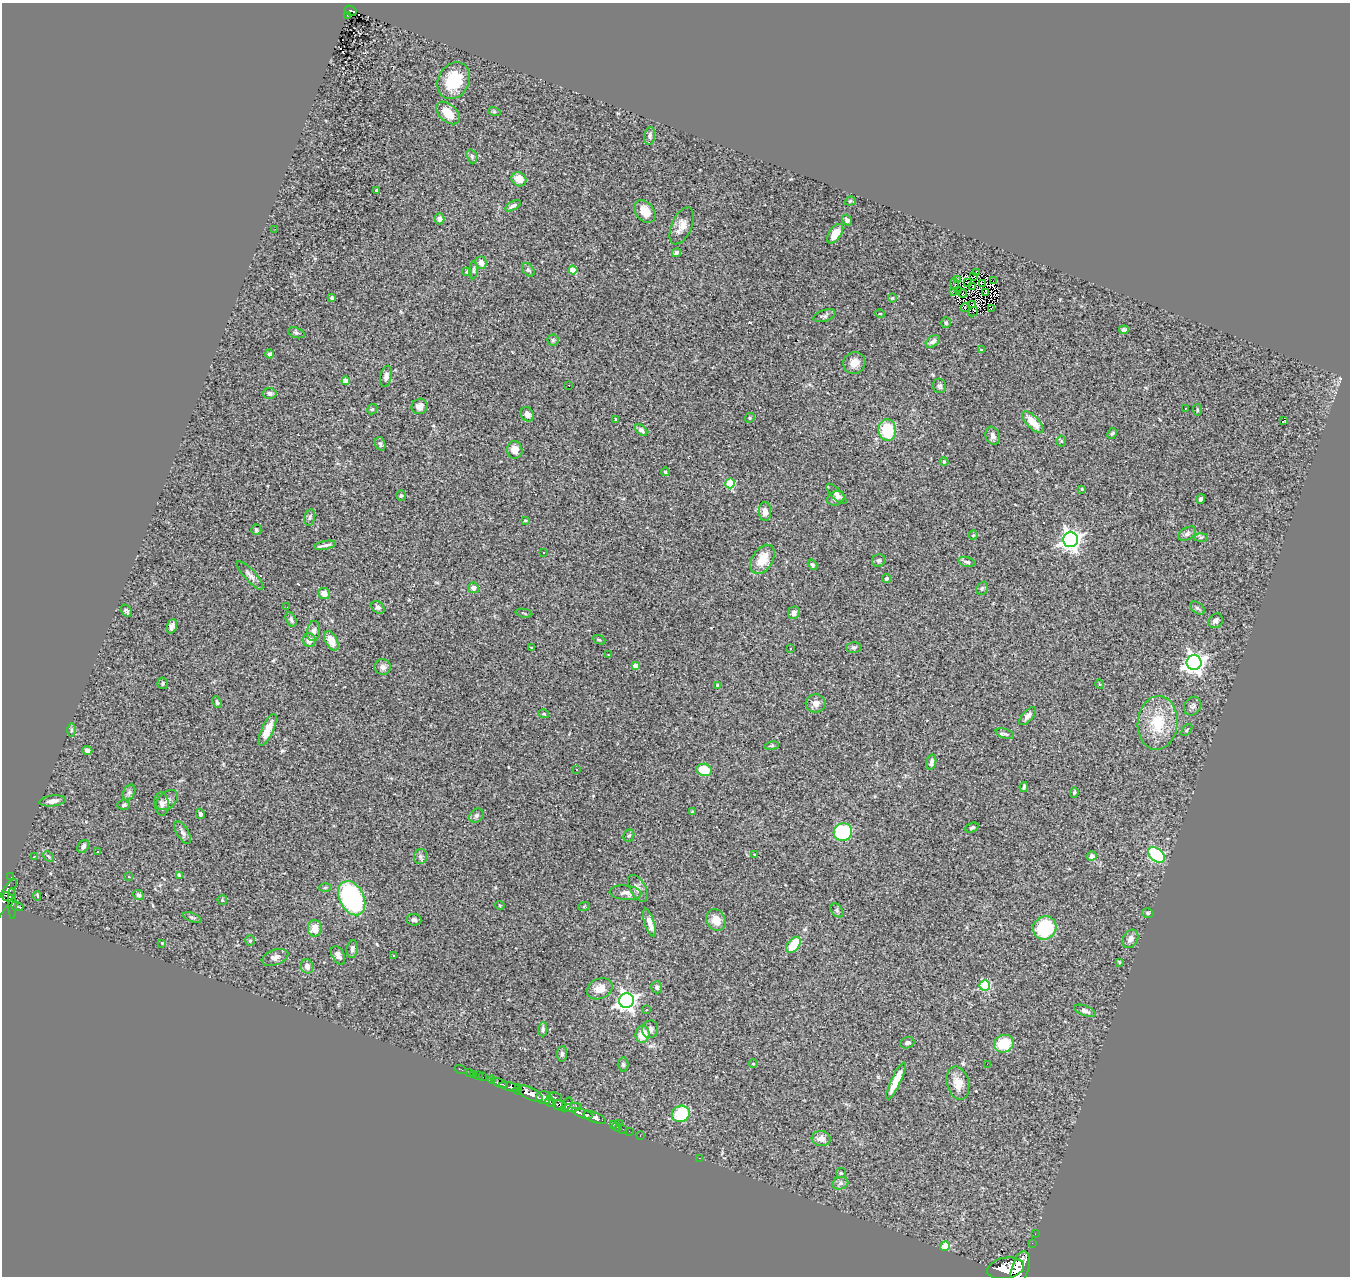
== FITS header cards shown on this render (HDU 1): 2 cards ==
NAXIS1  =                 1348
NAXIS2  =                 1274

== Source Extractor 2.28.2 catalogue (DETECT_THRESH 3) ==
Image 1348 x 1274 px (HDU 1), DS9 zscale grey, 1 PNG px = 1 image px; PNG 1352 x 1278 px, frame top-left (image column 1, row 1274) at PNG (2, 3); each listed source drawn as its Kron ellipse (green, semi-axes under 4 px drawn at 4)
Background 2.34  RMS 0.09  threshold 0.269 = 3 sigma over >= 5 px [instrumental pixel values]
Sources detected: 246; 2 with non-positive FLUX_AUTO (blend fragments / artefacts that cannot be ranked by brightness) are neither listed nor drawn; the other 244 listed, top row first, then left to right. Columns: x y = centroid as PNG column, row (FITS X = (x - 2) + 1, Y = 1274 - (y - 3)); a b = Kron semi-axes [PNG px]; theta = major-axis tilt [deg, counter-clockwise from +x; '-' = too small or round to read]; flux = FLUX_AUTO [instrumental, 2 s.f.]
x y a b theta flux
351 11 6 4 -30 240
347 15 3 3 - 25
454 81 19 15 61 240
494 111 6 4 -19 8.1
448 113 14 9 -41 100
650 136 9 5 83 15
472 156 7 5 -71 13
519 179 8 6 -36 66
376 190 3 3 - 13
850 201 5 4 - 8.7
513 206 8 3 30 14
645 211 12 9 -52 74
439 219 5 5 - 17
847 220 6 5 - 16
682 226 20 10 65 57
275 229 2 2 - 10
835 234 11 6 54 70
676 252 5 4 - 12
481 263 6 5 - 35
473 270 9 4 86 11
528 270 8 5 -49 11
573 270 4 4 - 130
467 272 5 4 - 8
976 272 3 2 - 6.2
974 276 4 2 - 3.4
958 279 3 2 - 7.5
993 281 2 2 - 6.4
968 283 2 2 - 7.3
983 283 3 2 - 4.5
955 284 6 3 -82 0.25
973 286 2 2 - 3.4
958 291 3 2 - 6.8
954 292 4 3 - 8.5
985 292 3 2 - 6
963 293 4 2 - 4.2
332 298 4 3 - 10
892 298 4 4 - 6.2
973 304 3 2 - 3.4
965 308 4 2 - 4.9
991 308 2 2 - 3.6
973 312 5 2 - 2
880 314 5 3 - 4.6
824 316 11 5 17 16
946 323 5 4 - 10
1124 330 5 4 - 17
296 333 8 5 -19 11
553 340 5 5 - 9.9
933 341 8 5 38 20
981 350 4 3 - 5
269 354 4 4 - 18
854 363 11 10 - 51
386 376 10 5 78 29
346 381 4 4 - 94
569 385 3 2 - 8.5
939 386 7 6 - 17
270 393 7 5 -6 16
420 406 8 7 - 29
1185 408 3 2 - 7.8
372 409 5 4 - 7.7
1197 410 6 3 -82 6.9
527 414 7 6 - 27
750 418 5 4 - 8.5
616 419 3 2 - 4.3
1284 420 3 2 - 53
1033 422 14 6 -46 94
641 430 7 4 -43 18
887 430 10 9 - 230
1112 434 6 4 61 8.1
993 436 9 7 -71 25
1061 441 5 5 - 8.1
380 444 7 5 -71 13
515 450 9 7 -76 52
944 462 4 4 - 6
665 472 4 4 - 9.6
730 483 5 4 - 280
1082 489 3 3 - 6.1
836 494 13 5 -46 24
401 495 5 5 - 8.9
836 498 9 7 26 21
1201 499 5 4 - 14
765 512 9 6 -88 39
310 517 8 5 79 12
525 520 3 3 - 5.9
256 530 5 5 - 8.1
1187 534 9 6 32 19
973 535 4 4 - 8.2
1201 537 7 4 2 9.9
1070 540 7 7 - 3100
325 545 11 3 10 20
544 553 3 3 - 36
762 559 16 10 58 110
879 560 7 6 - 13
967 562 9 5 -15 12
813 565 6 4 -58 10
250 575 19 5 -48 26
886 578 4 3 - 11
473 588 5 5 - 26
982 588 7 5 68 11
324 594 6 5 - 44
287 607 3 2 - 11
378 607 7 5 -43 21
1197 608 8 5 -36 13
126 611 7 4 -50 11
524 613 8 2 -11 6.6
794 613 6 5 - 25
291 619 8 5 -64 14
1216 621 8 6 44 20
172 626 7 5 72 24
314 631 10 6 82 27
309 640 7 6 - 44
599 640 6 3 -22 7.9
331 641 11 6 -61 78
531 647 3 2 - 4.7
854 647 7 5 -1 13
791 649 2 2 - 3.5
608 655 3 2 - 6.4
1194 663 7 7 - 3200
635 666 4 4 - 55
383 667 8 7 - 27
163 683 6 5 - 9.8
1100 684 4 3 - 4.9
717 685 3 3 - 5.1
217 702 6 4 -68 12
816 703 10 9 - 36
1193 706 10 8 54 20
544 714 5 3 - 7.3
1028 716 11 5 48 24
1158 723 27 20 85 220
71 730 7 4 89 11
268 730 17 6 66 69
1187 730 7 3 52 8.2
1005 734 9 4 -17 13
772 746 7 3 9 7.7
87 750 5 4 - 24
931 762 7 4 78 23
576 770 3 2 - 7.5
704 770 8 6 -13 130
1024 787 5 3 - 10
129 793 8 5 64 16
1074 793 5 4 - 8.8
167 800 12 8 40 30
53 801 13 5 8 32
162 804 12 7 -83 29
123 805 6 4 3 9.5
692 812 4 3 - 7.2
200 814 5 4 - 11
476 816 8 6 44 17
972 828 7 4 23 11
182 832 13 5 -59 21
843 832 9 8 - 450
629 836 6 5 - 10
83 846 7 5 55 23
98 852 3 2 - 5.2
755 855 3 3 - 14
1157 855 9 6 -40 510
34 856 2 2 - 6.1
49 856 6 4 -44 8.6
420 856 7 6 - 17
1092 856 5 4 - 19
179 875 3 3 - 7.2
11 877 2 2 - 15
129 877 4 3 - 9.5
325 887 6 4 3 7.7
638 888 14 7 -60 30
625 893 16 7 -5 33
139 895 6 4 -42 13
37 896 5 2 - 14
7 897 5 4 - 790
352 898 18 12 -63 970
3 900 24 6 61 2200
222 900 5 4 - 7.3
12 904 15 4 -88 780
500 905 5 3 - 5.4
17 906 6 4 -20 490
584 906 6 3 20 6
837 910 8 5 -51 13
1148 913 6 4 -15 10
192 918 10 3 -21 10
414 920 7 6 - 15
716 920 11 9 -60 70
649 923 14 5 -72 52
315 928 8 7 - 73
1045 928 12 11 - 300
1130 939 10 7 59 29
250 940 5 4 - 8.4
162 943 3 3 - 4.2
794 945 9 5 53 160
352 949 9 5 82 18
338 955 10 6 -61 27
394 956 3 3 - 16
275 957 14 7 19 39
1119 962 4 3 - 5.9
307 966 7 6 - 34
985 985 5 5 - 400
657 987 6 5 - 14
600 989 13 10 25 61
626 1000 7 7 - 2500
647 1009 3 3 - 18
1085 1011 11 5 -21 19
543 1029 7 4 88 14
650 1029 9 8 - 28
642 1034 8 7 - 100
907 1043 7 5 20 18
1004 1044 10 8 23 170
562 1054 8 5 83 14
753 1064 4 3 - 4.2
987 1064 2 2 - 58
623 1065 7 5 -87 12
461 1070 6 2 -19 41
470 1073 3 2 - 13
473 1074 2 2 - 34
478 1076 3 2 - 66
482 1077 3 3 - 130
492 1080 4 3 - 630
896 1081 20 5 65 97
500 1083 8 3 -24 770
958 1083 17 11 -76 74
510 1087 10 4 -13 3500
518 1089 5 4 - 1800
530 1094 14 6 -26 8700
544 1097 7 6 - 2600
555 1097 7 3 -7 350
550 1102 5 3 - 910
567 1104 8 4 60 1200
560 1105 6 5 - 2700
572 1108 10 4 10 1200
582 1113 11 4 -18 4300
681 1114 9 8 - 230
595 1117 12 5 -21 3800
613 1124 3 3 - 90
620 1124 3 2 - 200
617 1127 5 3 - 94
623 1129 2 2 - 43
629 1131 2 2 - 35
640 1136 2 2 - 22
821 1139 9 7 -5 45
700 1158 3 2 - 71
841 1173 5 5 - 8
840 1183 8 6 21 18
1035 1234 2 2 - 23
1032 1243 2 2 - 17
945 1246 5 5 - 230
1005 1268 18 10 11 16000
1020 1269 18 8 74 15000
At the frame edge (FLAGS 8, measured only in part): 2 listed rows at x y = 3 900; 1020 1269
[2 non-positive-flux detections neither listed nor drawn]